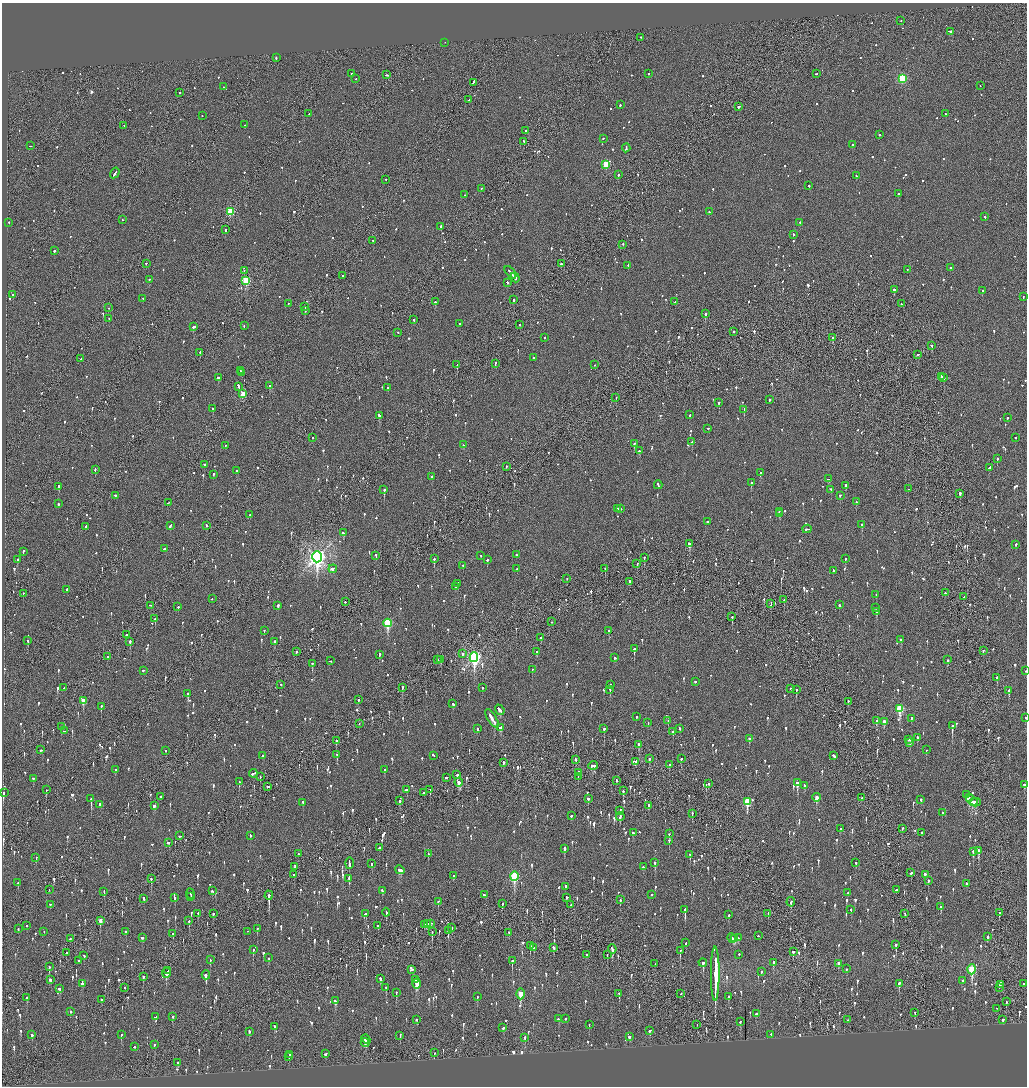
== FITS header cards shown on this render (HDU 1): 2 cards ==
NAXIS1  =                 2050
NAXIS2  =                 2168

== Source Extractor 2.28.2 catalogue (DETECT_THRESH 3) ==
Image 2050 x 2168 px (HDU 1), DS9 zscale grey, zoomed out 1/2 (1 PNG px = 2 x 2 image px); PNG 1029 x 1088 px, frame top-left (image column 2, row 2168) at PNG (2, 3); each listed source drawn as its Kron ellipse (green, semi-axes under 4 px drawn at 4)
Background -0.11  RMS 0.077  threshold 0.231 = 3 sigma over >= 5 px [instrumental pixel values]
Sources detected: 1602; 50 cannot appear on this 1/2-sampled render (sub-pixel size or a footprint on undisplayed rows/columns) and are neither listed nor drawn; of the other 1552, the 500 brightest by FLUX_AUTO listed and drawn (1052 fainter detections omitted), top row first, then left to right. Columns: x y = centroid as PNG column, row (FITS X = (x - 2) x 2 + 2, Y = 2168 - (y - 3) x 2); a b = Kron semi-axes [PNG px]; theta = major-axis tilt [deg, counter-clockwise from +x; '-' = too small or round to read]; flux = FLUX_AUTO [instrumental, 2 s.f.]
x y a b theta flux
901 21 2 1 - 63
950 32 4 2 - 210
641 38 2 2 - 79
445 43 2 1 - 120
276 58 3 2 - 100
351 74 2 2 - 110
648 74 2 2 - 94
816 74 2 2 - 68
386 75 3 1 - 130
355 79 2 1 - 200
902 79 3 3 - 1200
473 83 4 2 - 280
980 86 2 1 - 66
223 87 2 1 - 66
179 93 2 2 - 110
469 100 3 1 - 550
620 105 2 2 - 110
739 107 2 2 - 550
309 114 2 2 - 68
945 114 2 2 - 78
202 116 2 1 - 110
245 125 2 2 - 410
124 126 2 2 - 70
526 131 2 2 - 78
879 135 2 2 - 120
603 139 2 2 - 69
524 142 2 2 - 82
853 145 2 2 - 130
30 146 2 1 - 220
626 148 4 2 - 150
606 165 4 3 - 640
115 173 6 2 57 210
618 175 2 2 - 160
856 176 2 2 - 130
386 180 2 2 - 98
809 186 2 2 - 100
481 189 2 2 - 72
898 194 2 2 - 750
465 195 2 2 - 95
230 212 3 3 - 840
709 212 2 2 - 100
985 217 2 2 - 73
123 220 2 2 - 65
9 223 2 2 - 110
800 223 2 2 - 86
441 227 2 2 - 630
226 230 3 2 - 150
793 235 2 2 - 74
373 241 2 1 - 130
623 245 2 2 - 71
54 251 2 2 - 150
146 264 2 1 - 150
561 264 2 2 - 100
628 266 2 2 - 75
950 268 2 2 - 250
907 270 2 2 - 72
244 271 2 2 - 160
510 273 7 2 -50 330
343 276 2 2 - 65
515 278 5 2 - 320
149 280 2 2 - 110
246 281 3 3 - 1200
507 283 2 2 - 160
894 290 2 2 - 430
982 291 2 2 - 130
13 295 2 2 - 160
1023 297 4 2 - 110
143 299 2 2 - 64
514 300 2 2 - 330
435 302 2 2 - 450
675 302 3 2 - 67
289 304 2 2 - 71
901 304 2 2 - 110
305 307 2 2 - 130
109 308 2 1 - 73
305 311 2 1 - 110
705 314 2 2 - 480
109 319 2 2 - 63
414 320 2 2 - 67
460 324 2 2 - 63
519 325 2 1 - 290
244 326 2 2 - 64
193 327 3 2 - 320
733 332 2 1 - 160
398 333 2 2 - 86
545 338 2 2 - 68
832 338 2 2 - 180
931 346 2 2 - 79
200 353 2 2 - 120
918 355 2 2 - 67
533 358 2 2 - 110
81 359 2 1 - 76
495 364 3 2 - 110
457 365 2 2 - 230
595 365 2 2 - 63
240 371 3 2 - 77
242 373 3 2 - 83
941 377 2 2 - 350
218 378 2 2 - 250
944 378 2 2 - 150
269 386 2 2 - 400
238 387 4 2 - 210
388 388 2 2 - 85
243 394 3 2 - 310
616 398 2 1 - 100
770 400 3 2 - 100
719 403 2 2 - 100
213 409 2 2 - 180
744 410 2 2 - 120
379 415 3 2 - 160
690 415 2 2 - 80
1007 418 2 2 - 68
708 429 2 2 - 110
312 438 2 2 - 63
1015 438 2 2 - 68
692 442 2 2 - 140
634 444 2 2 - 78
463 445 2 2 - 64
225 446 3 2 - 100
639 451 2 2 - 90
997 459 2 2 - 320
204 465 2 2 - 210
506 467 2 2 - 90
989 468 3 2 - 450
95 470 3 2 - 110
236 471 2 2 - 99
761 473 2 2 - 84
213 475 3 2 - 95
432 477 2 2 - 79
828 479 3 2 - 120
751 483 2 2 - 280
658 485 4 2 - 110
846 486 2 2 - 110
59 487 4 2 - 370
908 489 2 1 - 74
384 490 2 2 - 270
831 490 3 2 - 80
960 494 3 2 - 240
115 496 2 2 - 120
840 496 2 2 - 120
856 502 2 2 - 73
168 503 3 2 - 70
58 504 2 2 - 220
617 509 2 2 - 390
621 509 2 2 - 88
779 512 2 1 - 72
779 514 3 2 - 99
250 515 2 2 - 92
707 522 2 2 - 250
862 525 2 2 - 200
170 526 4 2 - 130
207 526 2 2 - 96
86 527 3 2 - 99
807 529 4 2 - 160
343 533 3 2 - 350
689 544 3 2 - 470
1016 545 2 2 - 96
165 549 3 2 - 78
23 552 2 2 - 86
516 555 2 2 - 100
376 556 2 2 - 70
481 556 2 2 - 66
317 557 5 4 - 8700
644 558 2 2 - 99
434 559 2 2 - 330
845 559 2 2 - 110
18 560 2 2 - 120
487 560 2 2 - 84
637 564 2 2 - 100
463 566 2 2 - 72
333 569 4 2 - 220
517 569 2 2 - 75
605 569 2 2 - 110
833 571 2 2 - 140
567 579 2 1 - 81
630 582 2 2 - 100
458 584 3 2 - 110
456 587 2 2 - 110
67 590 2 2 - 64
945 593 2 2 - 86
23 594 2 1 - 160
876 595 2 2 - 97
964 597 3 2 - 270
212 599 2 2 - 120
784 600 2 2 - 67
345 602 2 2 - 130
771 604 4 1 - 120
839 605 2 2 - 190
150 606 2 2 - 67
278 606 2 2 - 210
178 607 2 2 - 110
876 608 3 2 - 270
877 612 3 2 - 240
732 617 2 2 - 170
155 619 2 1 - 73
552 622 2 2 - 69
388 623 4 3 - 1300
264 631 2 2 - 63
609 631 2 2 - 95
126 635 2 2 - 70
541 638 3 2 - 64
901 640 3 2 - 110
28 641 3 2 - 80
130 642 3 2 - 400
275 642 2 2 - 82
634 649 3 2 - 410
983 651 2 2 - 64
296 652 2 2 - 74
536 652 2 2 - 230
462 654 2 1 - 210
379 655 2 2 - 180
108 657 2 2 - 200
474 658 5 3 - 3800
615 658 3 2 - 140
438 660 2 2 - 75
441 660 3 1 - 140
948 660 2 2 - 66
330 661 2 2 - 67
312 664 4 2 - 200
532 670 2 2 - 120
143 671 2 2 - 96
1026 671 2 1 - 71
997 678 2 2 - 890
695 682 2 2 - 120
281 685 2 2 - 89
610 685 2 2 - 84
64 688 2 2 - 75
402 688 3 2 - 130
483 688 2 2 - 91
791 689 2 2 - 85
610 690 3 2 - 82
796 690 3 2 - 130
1009 691 3 2 - 1100
188 694 2 2 - 390
358 700 2 2 - 87
83 701 3 3 - 340
848 702 2 2 - 68
453 704 2 2 - 98
101 707 3 2 - 120
900 709 4 3 - 930
500 710 5 2 - 170
637 717 2 2 - 82
1026 718 3 1 - 65
492 719 11 2 -56 420
911 719 3 2 - 72
668 721 2 2 - 92
876 721 2 2 - 91
884 722 4 2 - 140
648 723 2 2 - 68
359 724 2 2 - 71
952 726 3 2 - 670
61 727 3 2 - 110
500 728 3 2 - 280
477 729 3 2 - 72
604 729 2 2 - 140
680 729 3 2 - 87
64 731 2 2 - 87
673 732 2 2 - 70
917 738 2 2 - 120
749 739 3 2 - 220
909 740 3 2 - 79
336 741 3 2 - 230
910 743 3 2 - 120
639 745 4 2 - 180
41 750 3 2 - 110
926 750 2 2 - 110
166 751 2 2 - 82
337 755 2 2 - 71
262 756 3 2 - 77
433 756 3 2 - 76
834 756 3 2 - 220
649 759 2 2 - 380
681 759 2 2 - 210
576 760 3 2 - 270
635 762 3 2 - 110
503 763 3 2 - 160
669 765 3 2 - 150
593 766 5 2 - 150
115 770 3 2 - 66
385 770 3 2 - 65
578 773 4 2 - 280
253 774 4 2 - 180
457 775 3 2 - 170
260 777 2 1 - 120
578 777 3 1 - 130
446 778 3 2 - 86
33 779 2 2 - 77
616 781 3 2 - 79
239 782 3 1 - 72
459 782 4 2 - 260
797 783 3 2 - 350
708 784 2 2 - 93
1024 785 3 2 - 160
804 786 3 2 - 120
267 787 3 2 - 340
46 790 3 1 - 77
406 790 3 2 - 150
430 790 2 2 - 86
623 791 3 2 - 180
3 793 4 2 - 180
424 793 2 2 - 82
967 795 2 2 - 170
161 797 3 2 - 100
817 798 4 2 - 150
862 798 2 2 - 110
969 798 4 2 - 190
91 799 4 2 - 370
588 799 3 2 - 150
921 800 3 2 - 64
400 801 2 2 - 360
972 801 6 2 -37 180
747 802 4 3 - 760
303 803 3 2 - 75
975 803 6 3 0 190
100 805 3 2 - 120
154 806 3 3 - 77
648 806 3 1 - 340
620 811 3 2 - 190
942 813 3 2 - 75
692 814 3 2 - 85
571 816 2 2 - 71
620 817 4 2 - 230
840 829 2 2 - 74
902 829 2 2 - 100
634 833 4 2 - 170
922 833 2 2 - 75
669 834 3 2 - 77
180 836 3 2 - 83
250 836 2 2 - 87
669 841 2 2 - 97
168 843 3 2 - 100
379 848 3 2 - 99
564 849 3 2 - 160
978 851 4 2 - 200
973 852 3 2 - 190
298 854 3 2 - 110
428 854 2 2 - 69
690 855 2 2 - 120
36 858 3 2 - 71
349 863 5 2 - 170
655 863 3 2 - 210
856 863 3 2 - 74
372 864 3 2 - 84
295 867 3 1 - 210
643 867 2 2 - 82
400 870 5 3 - 200
911 873 3 2 - 84
294 875 2 2 - 98
925 875 3 2 - 74
454 876 3 2 - 64
514 876 5 3 - 1100
151 879 3 1 - 150
349 879 3 2 - 140
928 881 2 2 - 110
18 883 2 2 - 180
966 884 2 2 - 83
565 887 2 2 - 160
49 890 2 1 - 64
896 890 3 2 - 150
212 891 3 2 - 180
382 891 4 2 - 70
104 892 3 2 - 84
848 893 2 2 - 120
190 894 5 2 - 130
485 895 3 2 - 200
652 895 2 2 - 160
269 896 4 2 - 870
191 897 2 1 - 220
175 898 2 2 - 110
567 898 2 2 - 89
144 899 3 2 - 250
620 900 3 2 - 71
438 902 3 2 - 84
791 902 5 2 - 140
502 904 3 2 - 66
50 905 2 2 - 64
571 905 2 2 - 93
941 907 2 2 - 230
685 910 4 2 - 750
851 910 2 2 - 110
386 913 4 2 - 140
999 913 2 2 - 160
198 914 2 2 - 64
213 914 2 2 - 91
366 914 3 2 - 96
768 914 2 1 - 250
905 914 3 2 - 71
729 915 3 2 - 99
100 921 4 2 - 170
189 921 3 2 - 150
427 924 4 2 - 110
430 924 4 1 - 120
425 925 3 2 - 130
27 926 2 2 - 120
378 926 2 2 - 77
452 928 4 1 - 80
18 929 3 2 - 100
257 929 3 2 - 82
448 931 4 2 - 150
44 932 2 1 - 100
126 932 2 2 - 99
247 932 2 1 - 68
432 932 3 1 - 110
509 933 2 2 - 130
173 934 2 2 - 590
758 936 2 2 - 64
988 937 3 2 - 210
142 938 3 2 - 130
738 938 3 2 - 130
70 939 2 1 - 540
732 939 5 2 - 180
734 939 4 2 - 160
686 943 2 2 - 100
896 945 3 2 - 210
530 946 3 2 - 110
534 948 3 2 - 64
554 948 3 2 - 650
612 949 5 2 - 280
253 950 2 2 - 110
680 951 3 2 - 160
793 952 2 2 - 500
66 953 2 1 - 130
586 955 3 1 - 110
607 955 3 2 - 76
739 955 2 2 - 200
84 956 3 2 - 96
269 958 2 2 - 120
210 960 3 2 - 70
78 961 2 2 - 71
512 961 4 2 - 330
703 963 4 2 - 330
773 963 4 2 - 130
655 964 2 1 - 69
838 964 4 2 - 93
49 967 2 1 - 180
847 969 2 2 - 71
412 970 3 2 - 100
972 970 5 3 - 870
168 971 4 2 - 130
762 972 3 2 - 110
166 973 5 2 - 280
715 974 27 2 90 77000
206 975 4 2 - 230
143 977 2 2 - 310
380 979 3 2 - 590
50 980 3 2 - 110
415 980 2 2 - 240
962 981 2 2 - 76
82 984 3 2 - 110
417 984 5 2 - 330
899 984 4 2 - 390
1024 984 2 2 - 64
1000 985 4 2 - 220
124 988 2 2 - 77
386 988 3 2 - 85
999 988 2 1 - 82
59 989 3 2 - 88
396 993 3 2 - 73
520 994 5 3 - 360
619 994 3 2 - 64
681 994 2 2 - 95
477 997 2 2 - 140
728 997 2 2 - 160
27 998 3 2 - 110
102 1000 2 2 - 82
335 1001 3 3 - 120
1006 1002 3 2 - 64
997 1009 2 2 - 71
70 1012 3 2 - 66
915 1013 4 2 - 74
756 1014 3 3 - 190
155 1017 3 2 - 160
173 1017 2 2 - 96
558 1019 2 2 - 92
565 1019 2 2 - 150
417 1020 3 2 - 78
847 1020 2 2 - 66
1002 1020 2 1 - 780
740 1022 2 2 - 84
589 1025 2 2 - 66
697 1025 2 1 - 170
275 1027 2 2 - 110
503 1028 3 2 - 150
650 1031 3 2 - 97
249 1032 3 2 - 75
32 1035 2 2 - 100
121 1035 3 2 - 130
771 1035 2 2 - 130
400 1036 3 2 - 100
629 1037 3 2 - 110
525 1038 3 2 - 80
366 1039 4 2 - 230
365 1043 4 3 - 68
154 1045 3 2 - 81
134 1047 2 2 - 82
435 1053 2 1 - 130
325 1054 3 2 - 72
290 1055 2 1 - 82
289 1057 3 1 - 320
178 1063 3 2 - 64
At the frame edge (FLAGS 8, measured only in part): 2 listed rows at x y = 1026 671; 1026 718
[1052 fainter detections neither listed nor drawn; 50 sub-pixel or undisplayed-footprint detections neither listed nor drawn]